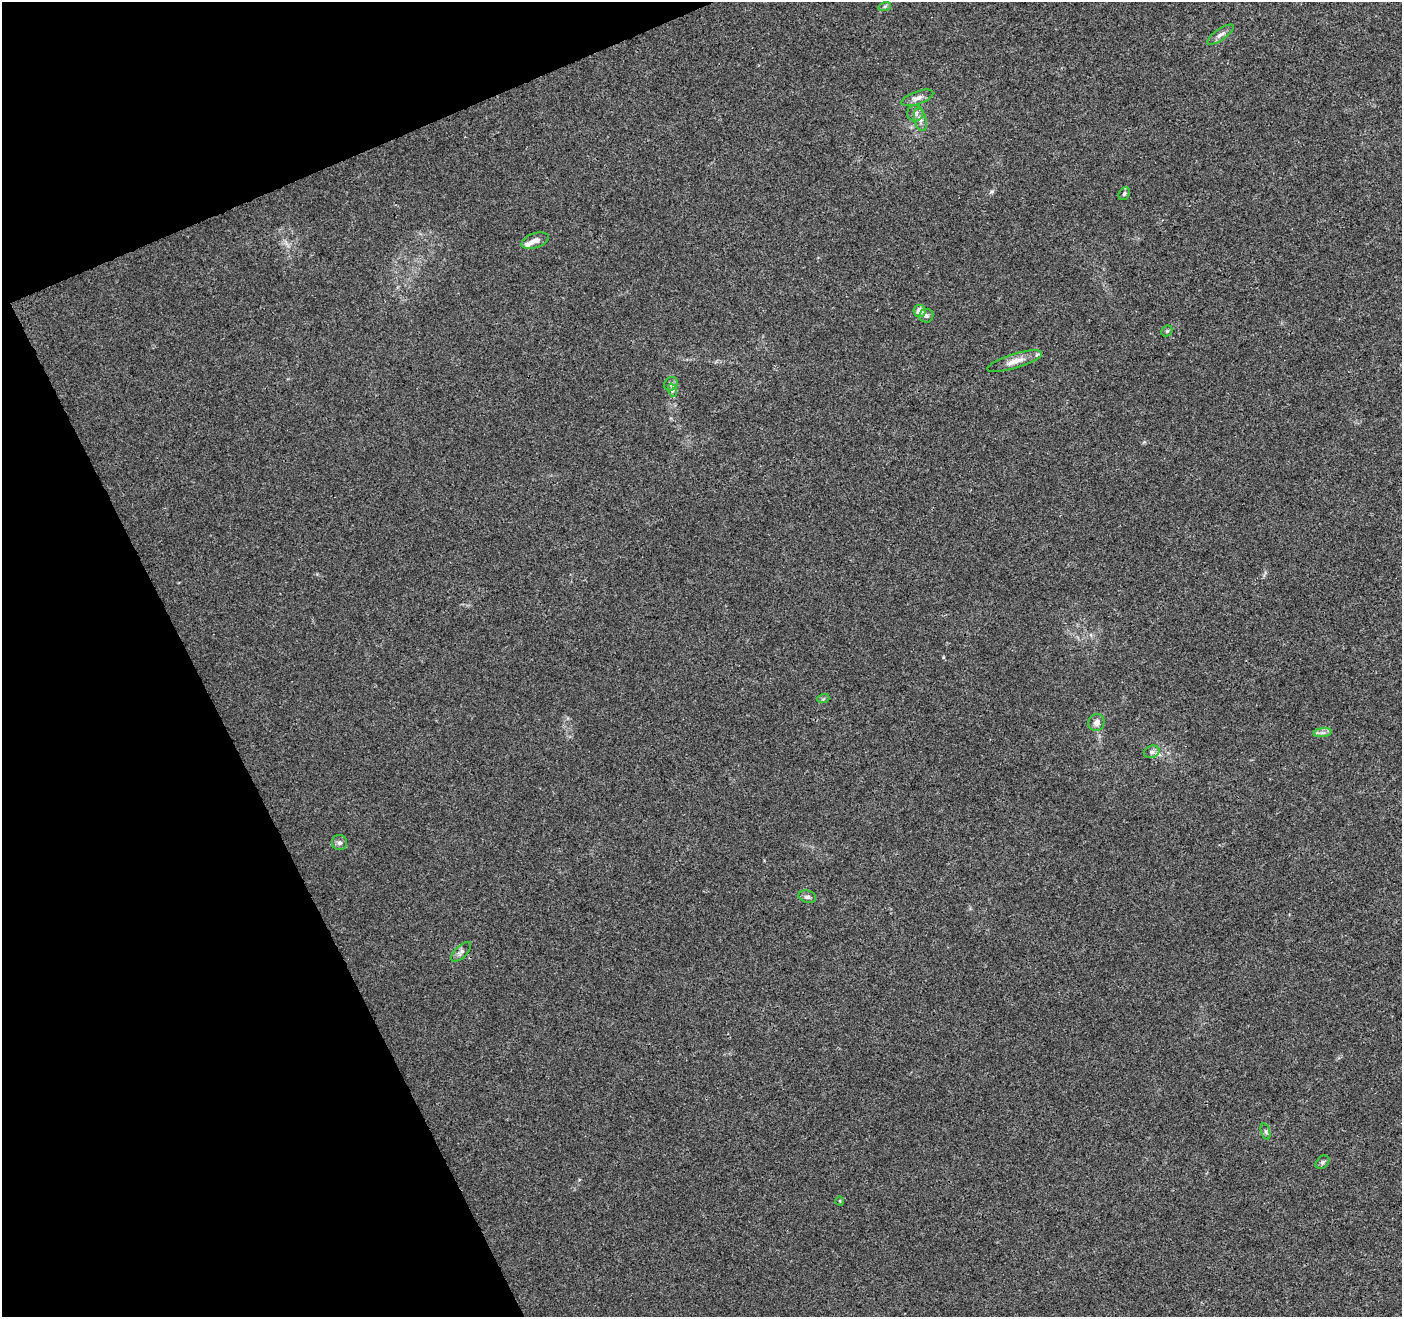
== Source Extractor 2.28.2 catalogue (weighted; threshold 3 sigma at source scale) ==
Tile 5 of 4 x 4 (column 1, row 2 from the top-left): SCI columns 57-1456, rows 2801-4115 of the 5711 x 5544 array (HDU 1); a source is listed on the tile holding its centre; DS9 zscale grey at full resolution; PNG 1404 x 1319 px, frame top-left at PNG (2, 2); each listed source drawn as its Kron ellipse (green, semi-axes under 4 px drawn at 4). Shown black and unused: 21% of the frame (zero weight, under 3 of 4 exposures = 5% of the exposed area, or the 3 px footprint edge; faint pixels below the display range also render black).
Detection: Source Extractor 2.28.2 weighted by HDU 2 'WHT'; one run over the whole footprint, this tile lists its part. Background 0.00813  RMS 0.0027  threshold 0.0121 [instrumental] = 3 sigma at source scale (4.5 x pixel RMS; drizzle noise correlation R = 1.50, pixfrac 1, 0.0396/0.0396 arcsec/px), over >= 5 px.
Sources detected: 24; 1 inside a brighter listed object's ellipse — not listed separately; the other 23 listed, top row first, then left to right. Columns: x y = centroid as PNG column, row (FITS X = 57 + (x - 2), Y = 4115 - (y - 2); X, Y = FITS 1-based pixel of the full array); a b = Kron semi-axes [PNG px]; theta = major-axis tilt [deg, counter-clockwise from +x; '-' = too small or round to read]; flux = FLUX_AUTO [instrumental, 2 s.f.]
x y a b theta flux
885 6 6 4 19 0.41
1220 35 16 5 35 1.3
917 98 17 6 20 1.4
915 113 8 8 - 1.2
920 120 11 6 -75 1
1124 194 7 5 58 0.48
535 241 14 7 19 1.6
920 311 6 6 - 2.5
926 316 7 6 - 0.75
1167 331 6 5 - 0.42
1015 361 28 7 17 2.8
671 384 7 6 - 0.78
672 390 7 4 -72 0.54
823 699 6 4 18 0.33
1096 722 8 7 - 1.4
1323 733 9 4 8 0.84
1152 752 8 6 21 0.75
339 843 7 7 - 0.81
807 897 9 6 -15 0.87
461 952 13 6 45 0.96
1266 1132 8 3 -71 0.49
1322 1162 8 5 42 0.58
840 1201 4 3 - 0.2